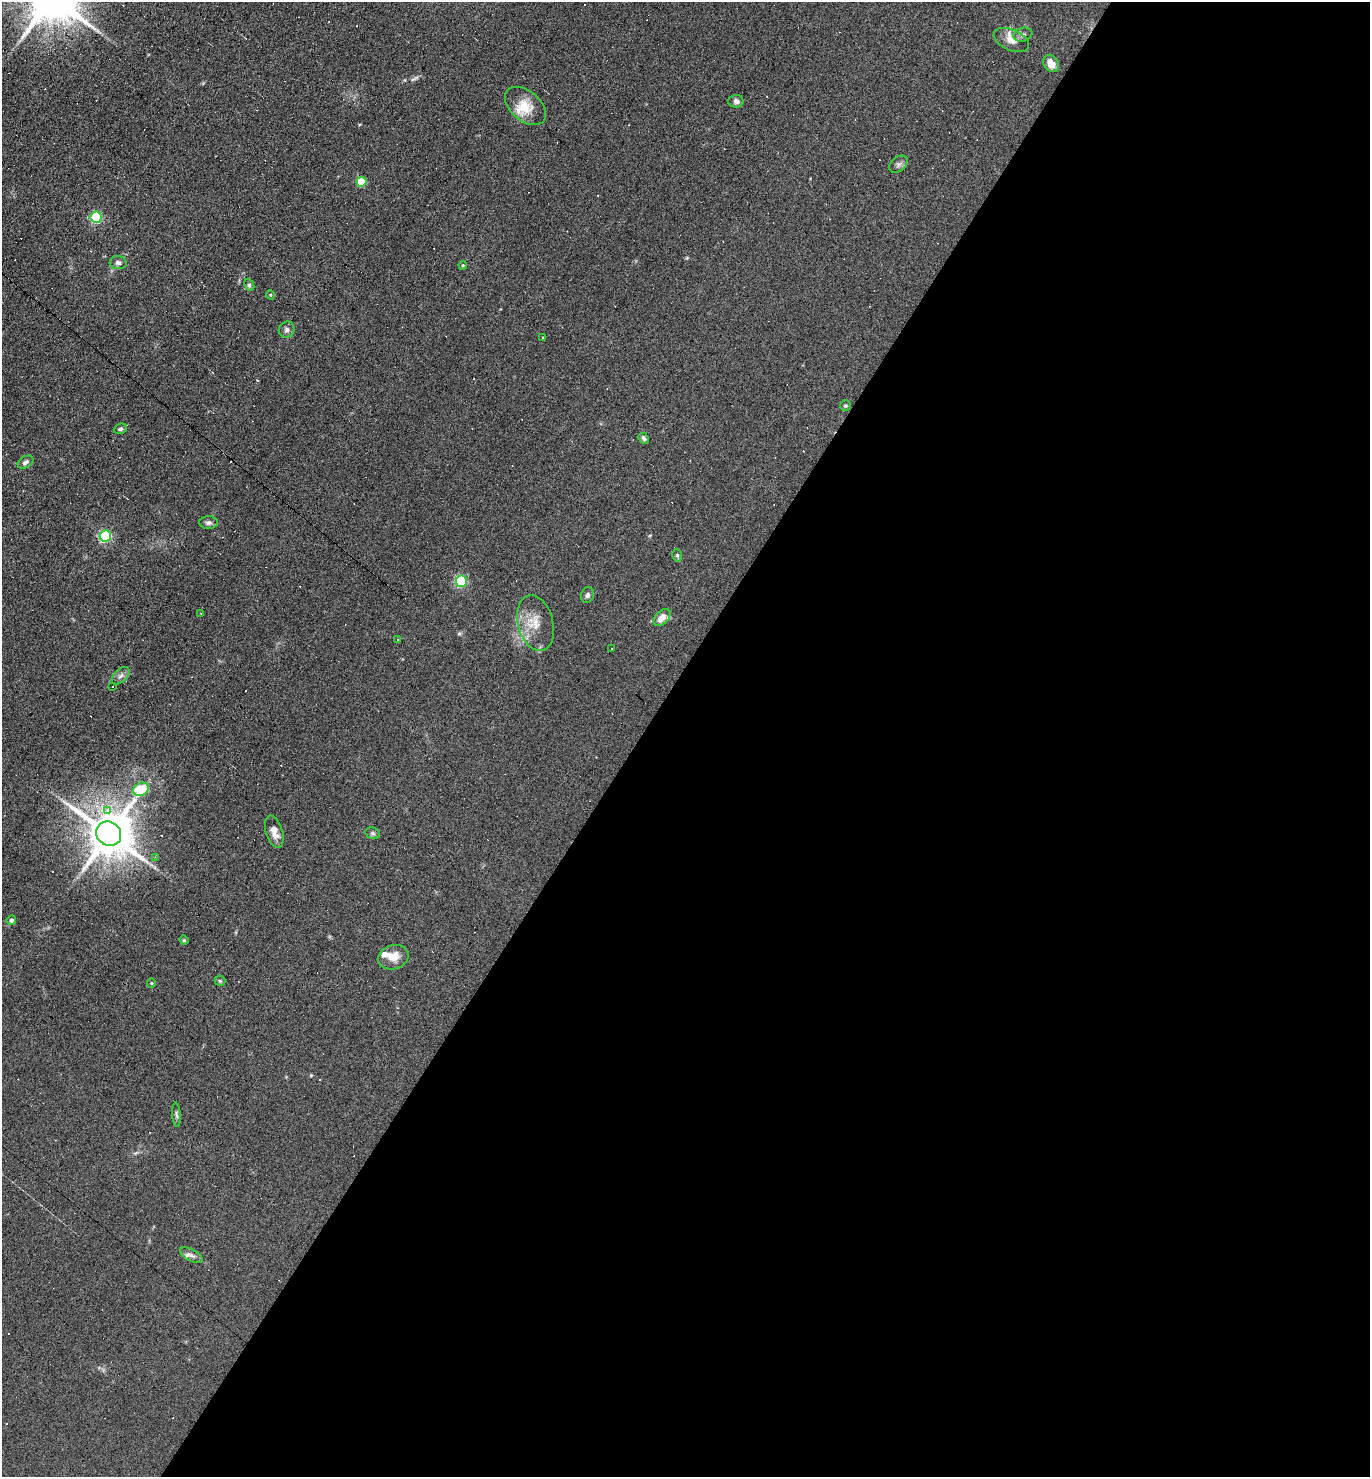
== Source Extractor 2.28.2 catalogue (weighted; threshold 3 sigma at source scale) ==
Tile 12 of 4 x 4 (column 4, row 3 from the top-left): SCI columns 4249-5616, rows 1476-2950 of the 5904 x 5899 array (HDU 1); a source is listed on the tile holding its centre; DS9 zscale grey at full resolution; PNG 1372 x 1479 px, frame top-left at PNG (2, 2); each listed source drawn as its Kron ellipse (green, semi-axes under 4 px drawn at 4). Shown black and unused: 54% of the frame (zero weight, under 4 of 8 exposures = <1% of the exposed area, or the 3 px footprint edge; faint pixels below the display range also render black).
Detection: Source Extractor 2.28.2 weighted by HDU 2 'WHT'; one run over the whole footprint, this tile lists its part. Background 0.0782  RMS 0.0066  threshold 0.0268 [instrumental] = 3 sigma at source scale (4.09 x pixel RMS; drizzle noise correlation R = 1.36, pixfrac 0.8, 0.05/0.05 arcsec/px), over >= 5 px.
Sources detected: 92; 46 cosmic-ray / hot-pixel residue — neither listed nor drawn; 3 inside a brighter listed object's ellipse — not listed separately; the other 43 listed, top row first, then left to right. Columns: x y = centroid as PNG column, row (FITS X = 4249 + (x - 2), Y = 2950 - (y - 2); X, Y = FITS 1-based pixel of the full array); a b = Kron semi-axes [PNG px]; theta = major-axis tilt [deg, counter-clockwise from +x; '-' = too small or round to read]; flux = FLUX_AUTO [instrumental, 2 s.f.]
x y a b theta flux
1023 35 9 6 20 2
1011 40 19 10 -24 6.2
1051 63 9 7 -51 6.7
736 101 7 6 - 2.1
526 106 24 15 -40 11
899 164 10 7 36 2
361 182 5 5 - 23
96 217 5 5 - 57
118 263 8 6 -3 1.7
463 265 4 4 - 0.56
249 285 6 4 -62 0.88
271 295 5 3 - 0.59
287 330 8 7 - 1.8
543 337 3 3 - 1.7
845 406 5 5 - 0.97
120 429 7 5 21 1.1
644 438 6 4 -43 1.3
25 462 8 5 32 1.7
208 523 9 6 0 1.9
105 536 6 5 - 71
677 555 6 5 - 1.1
461 581 6 5 - 49
587 595 8 6 74 1.6
201 614 3 2 - 0.38
662 617 10 6 46 6.6
536 623 28 17 -75 13
397 639 3 3 - 0.7
611 649 2 2 - 0.44
121 676 11 6 44 2.2
112 686 3 2 - 0.81
141 789 8 6 25 21
108 810 3 3 - 73
274 832 17 8 -72 5.3
373 833 7 5 -21 1.2
109 834 13 11 -35 2700
155 857 4 4 - 0.67
11 920 5 4 - 1.7
184 940 4 4 - 0.68
393 957 15 12 18 7.5
220 981 5 5 - 0.86
151 983 4 4 - 0.6
176 1115 12 4 -86 1.3
191 1255 12 5 -28 2.4
Overlapping masked pixels (flux is a lower limit): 1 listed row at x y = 109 834